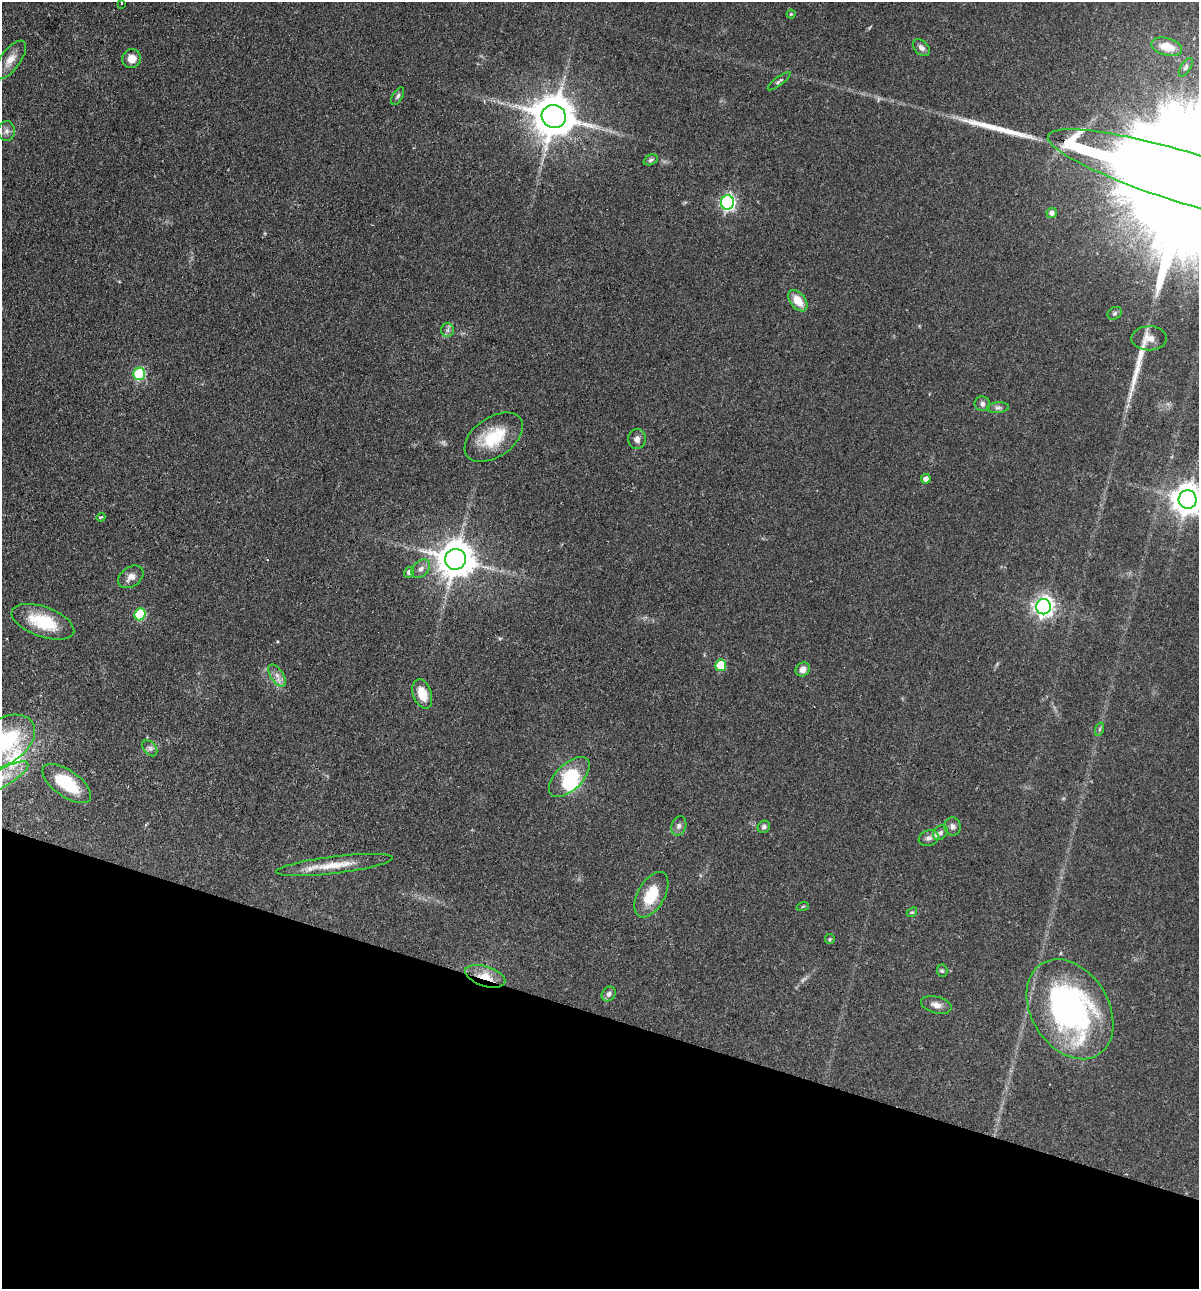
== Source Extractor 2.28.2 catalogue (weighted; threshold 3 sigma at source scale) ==
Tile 15 of 4 x 4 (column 3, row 4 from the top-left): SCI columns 2702-3898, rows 19-1305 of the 5280 x 5184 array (HDU 1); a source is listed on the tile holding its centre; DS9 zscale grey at full resolution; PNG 1201 x 1291 px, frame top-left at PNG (2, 2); each listed source drawn as its Kron ellipse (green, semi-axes under 4 px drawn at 4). Shown black and unused: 21% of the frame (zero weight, under 2 of 3 exposures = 3% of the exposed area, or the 3 px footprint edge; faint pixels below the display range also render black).
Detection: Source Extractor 2.28.2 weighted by HDU 2 'WHT'; one run over the whole footprint, this tile lists its part. Background 0.0641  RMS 0.0053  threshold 0.024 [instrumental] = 3 sigma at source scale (4.5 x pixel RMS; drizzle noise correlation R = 1.50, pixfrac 1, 0.05/0.05 arcsec/px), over >= 5 px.
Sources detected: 67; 2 inside a brighter object's white glare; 2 long thin detections or spike segments (spike, bleed or trail) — neither listed nor drawn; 4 inside a brighter listed object's ellipse — not listed separately; the other 59 listed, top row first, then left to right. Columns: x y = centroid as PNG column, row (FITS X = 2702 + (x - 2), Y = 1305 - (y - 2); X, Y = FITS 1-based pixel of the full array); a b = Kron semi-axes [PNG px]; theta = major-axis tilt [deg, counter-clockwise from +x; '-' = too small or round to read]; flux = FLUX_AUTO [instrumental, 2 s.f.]
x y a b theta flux
121 3 3 2 - 0.48
791 14 4 4 - 0.65
1167 47 16 8 -15 8.9
921 48 10 6 -45 2.5
132 59 9 9 - 5.6
10 60 23 10 53 5.9
1186 67 10 5 59 1.2
779 81 14 3 37 1.2
398 96 10 5 61 1.3
554 116 12 11 - 1900
7 131 10 8 90 2.2
651 160 7 5 24 1.2
1189 179 148 25 -17 82000
727 202 7 6 - 120
1052 213 5 5 - 2
798 301 12 7 -50 8.5
1115 313 7 6 - 1.1
447 330 7 6 - 1.7
1149 338 17 12 1 5.4
139 374 6 5 - 43
982 404 8 7 - 1.8
998 408 11 5 4 1.6
494 437 32 20 34 22
637 439 10 9 - 2.8
926 479 5 4 - 3
1188 499 9 9 - 850
101 517 4 3 - 0.78
455 559 10 10 - 1400
421 569 11 7 45 2.6
409 572 5 5 - 2.1
131 577 14 9 36 3.9
1043 607 8 7 - 290
140 614 6 5 - 28
43 622 33 15 -20 23
721 665 6 5 - 18
803 669 7 6 - 3.5
277 675 12 6 -57 3.1
422 694 15 9 -71 10
1100 729 7 4 71 0.88
3 742 35 22 34 43
150 748 9 6 -50 1.7
569 777 25 13 44 23
3 778 29 9 30 8.9
67 783 28 13 -36 22
679 826 10 7 70 2.1
953 826 9 8 - 2.4
764 827 6 5 - 1.3
940 833 8 6 46 1.8
929 838 10 7 20 2.3
334 865 58 8 7 13
651 895 25 13 61 16
803 906 6 4 19 0.59
912 912 5 4 - 0.65
830 939 5 4 - 0.63
942 971 6 5 - 0.88
485 976 21 10 -18 9.8
609 994 8 6 51 2.1
936 1005 15 8 -14 3.5
1070 1009 54 38 -58 150
Overlapping masked pixels (flux is a lower limit): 3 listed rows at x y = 554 116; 1189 179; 485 976
Isophote crosses this tile's border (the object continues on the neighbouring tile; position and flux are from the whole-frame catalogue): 4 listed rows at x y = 1189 179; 1188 499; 3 742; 3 778